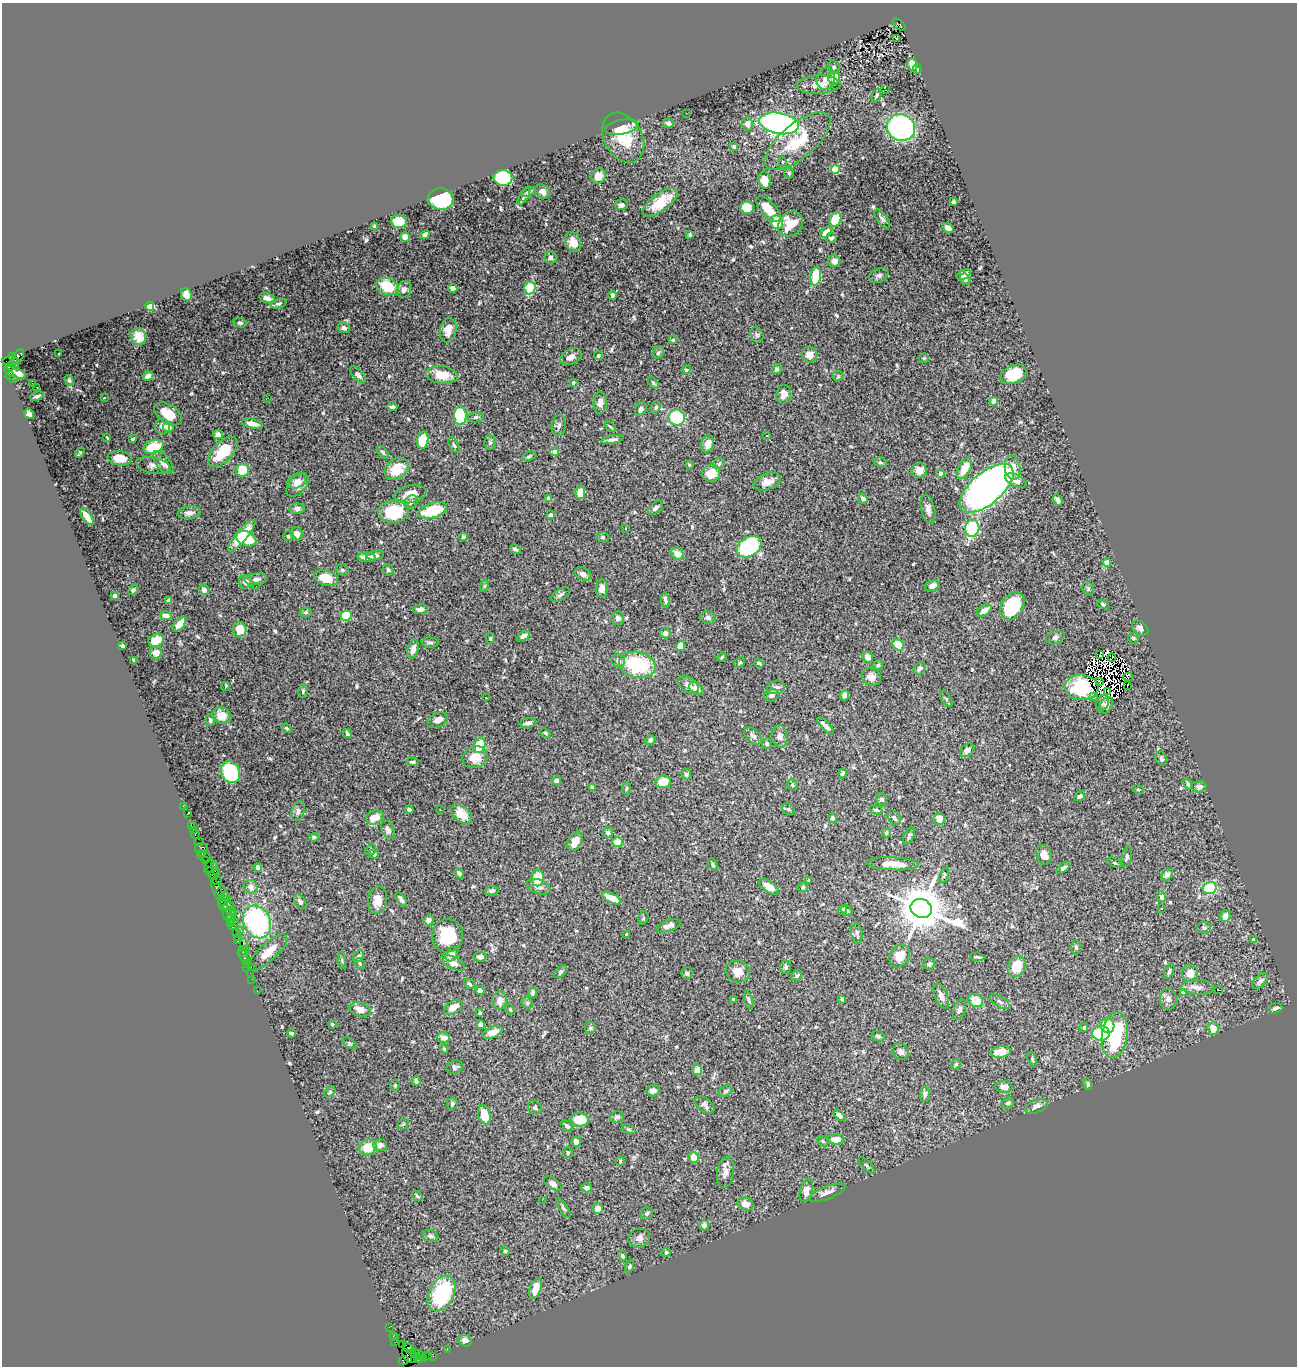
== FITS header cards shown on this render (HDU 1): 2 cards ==
NAXIS1  =                 1295
NAXIS2  =                 1364

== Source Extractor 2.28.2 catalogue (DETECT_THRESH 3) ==
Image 1295 x 1364 px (HDU 1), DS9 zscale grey, 1 PNG px = 1 image px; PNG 1299 x 1368 px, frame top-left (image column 1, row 1364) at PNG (2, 3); each listed source drawn as its Kron ellipse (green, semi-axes under 4 px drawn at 4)
Background 1.9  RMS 0.034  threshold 0.101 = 3 sigma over >= 5 px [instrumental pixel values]
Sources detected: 607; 14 with non-positive FLUX_AUTO (blend fragments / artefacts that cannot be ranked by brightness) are neither listed nor drawn; of the other 593, the 500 brightest by FLUX_AUTO listed and drawn (93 fainter detections omitted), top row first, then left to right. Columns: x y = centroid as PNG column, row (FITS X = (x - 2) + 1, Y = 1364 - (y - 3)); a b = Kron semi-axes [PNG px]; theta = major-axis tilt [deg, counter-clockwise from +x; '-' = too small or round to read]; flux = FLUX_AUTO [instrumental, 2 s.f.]
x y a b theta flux
899 25 8 4 -39 700
896 38 3 2 - 6.8
912 65 6 5 - 31
834 67 7 5 -76 6.8
917 69 5 4 - 5
834 78 6 5 - 35
826 79 11 9 84 18
819 85 22 9 3 26
885 90 3 2 - 3.2
876 95 7 4 68 4.7
686 113 2 2 - 9
668 123 5 5 - 6.8
779 123 20 10 -10 690
747 124 7 5 -89 12
622 127 17 7 11 16
901 127 14 13 - 400
623 138 26 19 -60 78
798 141 40 17 39 92
734 147 4 4 - 8.4
782 162 5 4 - 7.5
835 170 4 4 - 99
789 173 5 5 - 3.3
598 176 7 7 - 25
503 178 9 8 - 130
764 180 8 6 -79 21
542 191 8 6 -44 12
528 192 8 4 21 4.8
524 196 10 4 58 4.9
441 199 13 10 -3 180
660 202 20 9 37 59
953 202 4 3 - 4.1
621 205 6 5 - 8.2
747 208 7 6 - 44
768 209 16 7 -47 42
882 219 11 5 -52 6.6
836 220 8 5 68 72
399 221 8 6 -4 46
777 222 7 6 - 52
790 224 13 11 45 43
374 226 4 3 - 5.1
948 228 6 4 -33 17
826 232 7 4 43 26
425 235 5 4 - 12
690 235 4 3 - 4
405 237 5 4 - 21
831 238 5 5 - 6.7
573 242 10 7 -67 20
550 258 6 6 - 6.2
834 261 6 6 - 14
879 275 10 7 23 7.3
964 275 7 4 25 13
815 276 10 5 80 72
965 279 6 5 - 6.5
387 286 11 8 -22 67
453 288 5 4 - 13
530 288 6 5 - 73
404 289 9 7 64 12
186 294 6 5 - 26
612 295 4 3 - 5.9
267 298 8 5 -16 11
279 304 8 4 18 5.6
150 306 4 4 - 120
240 323 7 4 -12 4.5
344 328 6 5 - 7.5
448 330 12 8 78 20
757 335 8 6 -63 5.3
138 337 8 7 - 21
673 340 4 3 - 3
59 353 3 2 - 5.1
658 353 6 5 - 5.5
810 355 8 8 - 23
598 356 4 4 - 4.2
13 357 4 3 - 560
17 357 9 4 54 830
571 357 12 7 28 13
924 358 5 4 - 3.2
10 361 8 4 4 570
16 365 3 2 - 76
11 366 4 3 - 640
777 369 5 4 - 6.6
686 370 4 4 - 3.1
15 373 11 5 -21 58
1013 374 13 9 21 62
358 375 10 5 -47 8
442 375 16 8 -6 43
10 376 4 3 - 600
148 376 5 4 - 8.7
838 376 5 5 - 3.4
13 378 3 3 - 21
69 380 5 4 - 3.2
573 382 4 3 - 6.1
32 383 2 2 - 710
653 383 7 4 -53 3.6
37 388 3 2 - 24
784 394 9 7 80 21
37 396 7 3 18 3.8
104 398 3 3 - 6.3
268 398 2 2 - 3.8
993 401 4 4 - 25
600 403 11 6 88 16
392 407 5 3 - 5.4
656 407 6 4 70 4.1
641 409 7 5 68 8.9
29 414 5 4 - 17
168 414 15 9 -35 46
460 416 9 6 -90 150
476 417 8 5 11 5
677 418 8 8 - 140
252 424 10 4 -12 21
162 426 8 7 - 11
559 426 10 7 83 8.4
168 427 5 5 - 16
610 427 6 3 -44 3
218 435 5 4 - 13
767 435 3 3 - 6.4
107 437 4 3 - 7.6
133 439 4 3 - 3.4
423 440 9 5 82 89
612 440 11 4 10 7.6
490 443 7 5 88 4.6
708 444 8 6 75 23
454 445 9 4 -60 4.1
154 447 10 6 17 78
223 452 18 10 46 71
383 452 7 4 -46 4.1
554 452 4 4 - 12
80 453 6 3 49 4.8
529 456 7 4 29 4.1
120 458 12 7 -8 42
880 462 7 4 -17 3.2
163 463 14 7 -52 18
719 464 6 5 - 4.7
153 465 17 8 -12 12
689 465 3 3 - 3
965 468 11 6 64 41
1013 468 12 7 -83 24
397 469 13 10 39 57
242 470 6 6 - 58
919 470 8 7 - 21
711 473 9 8 - 37
941 474 4 4 - 17
297 481 9 7 29 11
1016 481 11 5 -24 15
767 482 14 8 19 21
297 485 14 8 51 18
987 488 33 16 40 1100
580 492 6 5 - 30
410 494 16 9 12 29
549 498 4 4 - 16
863 499 5 4 - 6.1
1058 500 6 4 -57 8.3
411 502 7 6 - 6.3
655 508 9 5 40 7.5
297 509 7 5 0 7.3
928 509 14 7 -76 14
433 510 15 7 17 99
394 511 15 11 4 110
189 513 12 6 7 12
550 515 4 3 - 8.8
87 517 10 4 -54 30
972 528 8 7 - 170
625 529 3 3 - 4.4
297 534 7 6 - 12
242 536 20 6 50 64
289 536 5 5 - 6.2
463 537 4 3 - 4.6
603 537 6 5 - 3.5
246 538 11 7 -23 62
749 547 13 9 31 260
515 549 6 3 -33 5.7
677 554 6 5 - 22
376 555 8 4 13 9.1
362 557 5 4 - 8.3
367 557 9 4 -8 16
1107 563 4 4 - 24
342 570 7 5 -20 4.2
388 570 6 5 - 4
583 574 9 6 -32 11
326 578 12 7 -16 46
256 579 11 6 7 9.7
245 582 7 6 - 12
256 586 2 2 - 6.1
484 586 6 4 71 3.3
932 586 8 5 20 12
602 588 9 6 87 14
1088 589 7 5 -71 4.1
133 590 5 4 - 4.8
204 590 5 5 - 9.2
560 595 10 5 33 7.2
115 596 4 3 - 14
665 600 7 4 -81 6.3
169 601 4 4 - 6.6
1103 604 6 4 -30 3.6
1012 606 15 10 59 150
420 609 7 5 6 9.4
984 611 8 5 36 17
306 612 6 4 2 3.2
166 615 6 4 -4 15
346 616 5 5 - 53
618 618 7 6 - 7.4
708 618 8 6 -14 6.5
179 624 9 4 50 36
1140 628 9 6 -38 9.8
240 630 7 7 - 41
665 633 5 5 - 8.3
523 636 7 4 31 12
1055 637 9 6 18 7.3
1133 638 5 5 - 4.5
490 639 5 4 - 3.3
156 640 8 6 26 46
430 643 8 5 -5 5
898 645 6 5 - 53
123 646 4 4 - 5
681 646 5 4 - 33
413 649 9 5 76 14
156 653 6 6 - 17
1100 655 3 2 - 3.5
722 657 5 4 - 3.1
868 657 6 4 -64 12
1112 657 4 2 - 4.3
134 660 4 3 - 4
618 660 7 6 - 8.5
740 663 6 5 - 3.1
759 663 5 3 - 4.3
637 665 19 13 -12 150
878 665 5 5 - 4.3
920 668 7 5 44 6.5
871 677 9 8 - 17
1128 677 5 2 - 4.8
1099 681 3 2 - 3.5
688 685 11 7 -34 12
1127 685 4 2 - 15
225 687 4 3 - 14
776 687 9 6 13 8.8
1082 687 17 13 -6 46
696 688 8 6 -31 22
303 691 6 4 89 3.5
1108 691 3 2 - 3.2
771 695 7 6 - 7.4
845 695 5 4 - 19
1093 697 4 3 - 3.1
486 698 2 2 - 4.2
946 699 9 5 -57 4.6
1103 703 8 6 67 4.5
1106 705 9 6 63 8.7
221 716 9 8 - 29
210 720 6 4 88 4.8
438 720 11 7 25 15
528 723 8 4 8 7.3
825 726 11 3 -46 11
287 728 5 4 - 3.5
347 733 4 3 - 3.9
545 733 5 4 - 3.2
753 736 10 6 -43 9.2
779 736 11 8 -81 12
650 740 5 4 - 5.6
767 744 5 5 - 5.4
480 745 7 5 72 80
967 750 8 6 41 11
475 757 13 11 19 34
1161 758 7 5 -66 6.9
412 762 6 4 -5 4.1
230 772 11 9 -64 170
686 774 5 5 - 4.8
842 774 5 3 - 3.5
557 780 4 4 - 13
663 782 8 6 9 32
1188 784 6 4 -66 4.5
792 785 5 5 - 4.1
592 787 4 3 - 6.4
1199 787 7 5 3 8
626 788 6 3 82 3.2
1138 789 5 4 - 3.6
1080 796 6 4 32 8.5
882 799 6 5 - 6.3
183 806 2 2 - 19
788 809 6 5 - 4
409 810 4 4 - 8.9
440 810 3 3 - 10
876 810 7 4 -15 4.5
298 811 10 6 76 10
187 814 3 2 - 24
461 814 12 7 -43 30
375 817 9 6 24 29
832 818 5 4 - 7.6
894 818 8 5 -53 7.6
939 819 6 5 - 18
191 825 2 2 - 67
193 830 2 2 - 25
388 830 10 6 -63 8.4
608 833 5 5 - 6.2
886 833 5 4 - 4.3
195 834 4 3 - 160
909 836 9 4 62 5.5
314 837 5 4 - 4.1
575 841 10 6 62 26
199 842 4 2 - 54
617 842 5 5 - 35
201 848 6 5 - 290
371 850 6 5 - 3.6
202 853 3 2 - 120
374 854 5 4 - 4.1
1044 855 10 7 -68 20
204 857 7 3 -19 190
1127 857 10 5 81 5.9
205 860 3 2 - 140
1115 863 8 4 -27 3.4
713 864 6 4 -65 4
893 864 26 6 -2 33
214 865 2 2 - 73
209 867 7 3 64 170
258 867 4 4 - 7.7
1063 868 7 4 37 5.6
209 871 4 3 - 61
217 871 4 2 - 200
459 873 5 3 - 5.4
214 874 5 3 - 280
944 875 8 4 72 3.4
1167 875 6 5 - 11
538 878 8 6 89 52
217 880 5 3 - 620
809 880 3 3 - 3.4
251 887 7 6 - 15
539 887 12 7 -21 12
769 887 11 5 -34 27
803 887 5 5 - 3.6
1210 888 7 6 - 120
217 890 11 3 -69 440
221 891 4 3 - 250
492 891 7 4 11 6.5
1161 896 5 4 - 10
612 898 11 4 -27 40
223 899 8 5 69 690
401 899 8 3 -56 6.5
228 900 4 3 - 620
377 900 14 9 81 32
300 902 8 5 -56 8.2
223 906 5 2 - 360
229 906 6 2 -18 190
921 908 11 9 -23 9800
1162 908 3 3 - 6.6
843 910 5 3 - 3.1
847 910 7 4 -40 6
230 912 3 3 - 93
227 913 8 3 -77 640
233 914 2 2 - 140
1225 916 6 5 - 19
643 918 7 5 73 4
231 919 5 3 - 290
429 920 5 5 - 12
234 922 4 3 - 460
257 922 17 13 -67 330
230 923 3 3 - 180
669 926 12 5 20 11
233 927 3 2 - 80
1204 928 7 6 - 6.1
240 930 2 2 - 37
236 933 2 2 - 110
857 933 10 5 -81 6.4
627 934 3 3 - 3.7
447 936 17 15 87 85
238 938 4 3 - 93
1253 940 3 3 - 3.8
237 941 3 3 - 130
243 943 3 2 - 150
1076 947 7 5 89 4.8
246 950 3 2 - 120
242 952 4 2 - 140
268 952 25 9 43 34
452 954 8 5 55 13
244 955 9 3 -75 400
358 956 7 4 51 3.7
900 956 12 9 62 31
480 957 6 5 - 8.6
977 957 7 3 -6 4
342 960 8 3 -86 3
246 963 3 2 - 130
360 963 5 5 - 3.7
453 963 13 6 -25 21
929 964 6 5 - 4.4
1017 966 11 8 65 42
247 967 2 2 - 90
251 967 2 2 - 220
786 967 7 5 -88 5.2
561 972 8 4 47 6.4
738 972 12 10 -20 26
1169 972 8 3 66 4.6
250 973 2 2 - 53
687 973 6 6 - 5.2
1190 973 8 8 - 26
796 976 6 4 45 4.4
252 979 2 2 - 66
1260 981 9 5 44 7.7
469 984 6 4 -39 3.9
1198 987 16 7 -3 16
257 990 2 2 - 41
480 990 4 4 - 9.8
1219 990 3 2 - 29
533 992 5 3 - 5.6
1183 993 4 4 - 19
941 996 13 6 -68 13
733 999 4 3 - 3.1
842 999 4 4 - 2.9
1168 999 10 8 -88 11
500 1000 9 7 85 19
749 1000 9 4 -73 4.7
976 1000 8 6 -27 35
1000 1002 11 5 -32 7.7
527 1003 6 5 - 4
453 1007 10 6 33 25
1275 1008 7 5 18 7
360 1009 10 7 -17 19
959 1009 11 6 71 7.8
510 1010 6 4 -63 3
480 1013 4 3 - 4.3
332 1024 3 3 - 3.5
481 1025 4 4 - 14
1108 1026 7 6 - 47
590 1028 6 5 - 5.3
1084 1028 4 4 - 5
1213 1028 6 5 - 27
492 1032 11 5 21 26
291 1033 4 3 - 5.1
1101 1033 9 7 4 130
1115 1035 23 13 81 190
878 1036 7 5 -25 4.7
443 1038 6 5 - 17
349 1043 8 4 -36 3.2
444 1049 5 4 - 3.5
901 1052 8 7 - 11
1001 1052 10 6 11 34
1032 1059 8 4 -66 3.6
956 1064 5 3 - 3
455 1067 8 6 24 5.3
697 1070 5 5 - 15
416 1081 5 4 - 6.9
1088 1084 6 4 -81 4.3
395 1085 5 4 - 3
1004 1087 8 6 -7 13
653 1091 7 5 -1 12
725 1091 7 5 27 4.6
330 1092 6 4 37 3.8
925 1094 7 5 89 6
1008 1103 6 5 - 5.1
452 1104 6 5 - 5.1
705 1105 11 6 -36 9.9
1037 1107 11 6 23 12
535 1108 7 6 - 4.5
484 1115 10 6 -76 43
840 1115 7 4 -40 6.8
617 1117 7 5 23 5.7
580 1120 9 6 -3 59
403 1124 6 4 44 3
567 1126 6 4 -43 4.9
629 1129 7 4 -19 3.5
836 1139 8 5 3 24
823 1141 6 5 - 3.2
576 1142 5 4 - 14
380 1145 7 5 -1 11
368 1147 9 8 - 39
568 1153 5 5 - 4.1
694 1157 6 5 - 27
620 1161 5 4 - 3.2
867 1165 11 3 -45 2.9
725 1172 16 8 80 15
553 1183 10 5 -36 7.4
587 1188 5 4 - 6.7
806 1190 12 6 77 15
827 1193 19 6 20 17
417 1196 6 4 -37 3.5
542 1200 2 2 - 73
745 1204 8 6 -26 20
563 1208 11 4 -55 4.7
598 1209 5 5 - 13
647 1213 6 5 - 4.6
704 1225 5 5 - 7.2
430 1236 8 6 -20 7.2
639 1238 11 9 25 13
505 1251 5 5 - 3
666 1252 5 4 - 4.9
623 1256 5 4 - 4.3
630 1266 7 4 70 4.9
535 1288 11 5 72 32
442 1293 19 12 63 220
389 1327 2 2 - 53
394 1337 5 3 - 83
465 1341 7 5 -28 15
395 1342 4 2 - 97
402 1345 2 2 - 65
409 1349 7 4 -37 960
447 1349 2 2 - 17
415 1354 5 4 - 550
420 1355 5 3 - 210
409 1356 8 5 -34 660
427 1356 4 4 - 240
433 1356 2 2 - 54
415 1359 3 3 - 140
419 1359 4 2 - 180
423 1359 4 3 - 310
404 1360 5 4 - 170
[93 fainter detections neither listed nor drawn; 14 non-positive-flux detections neither listed nor drawn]